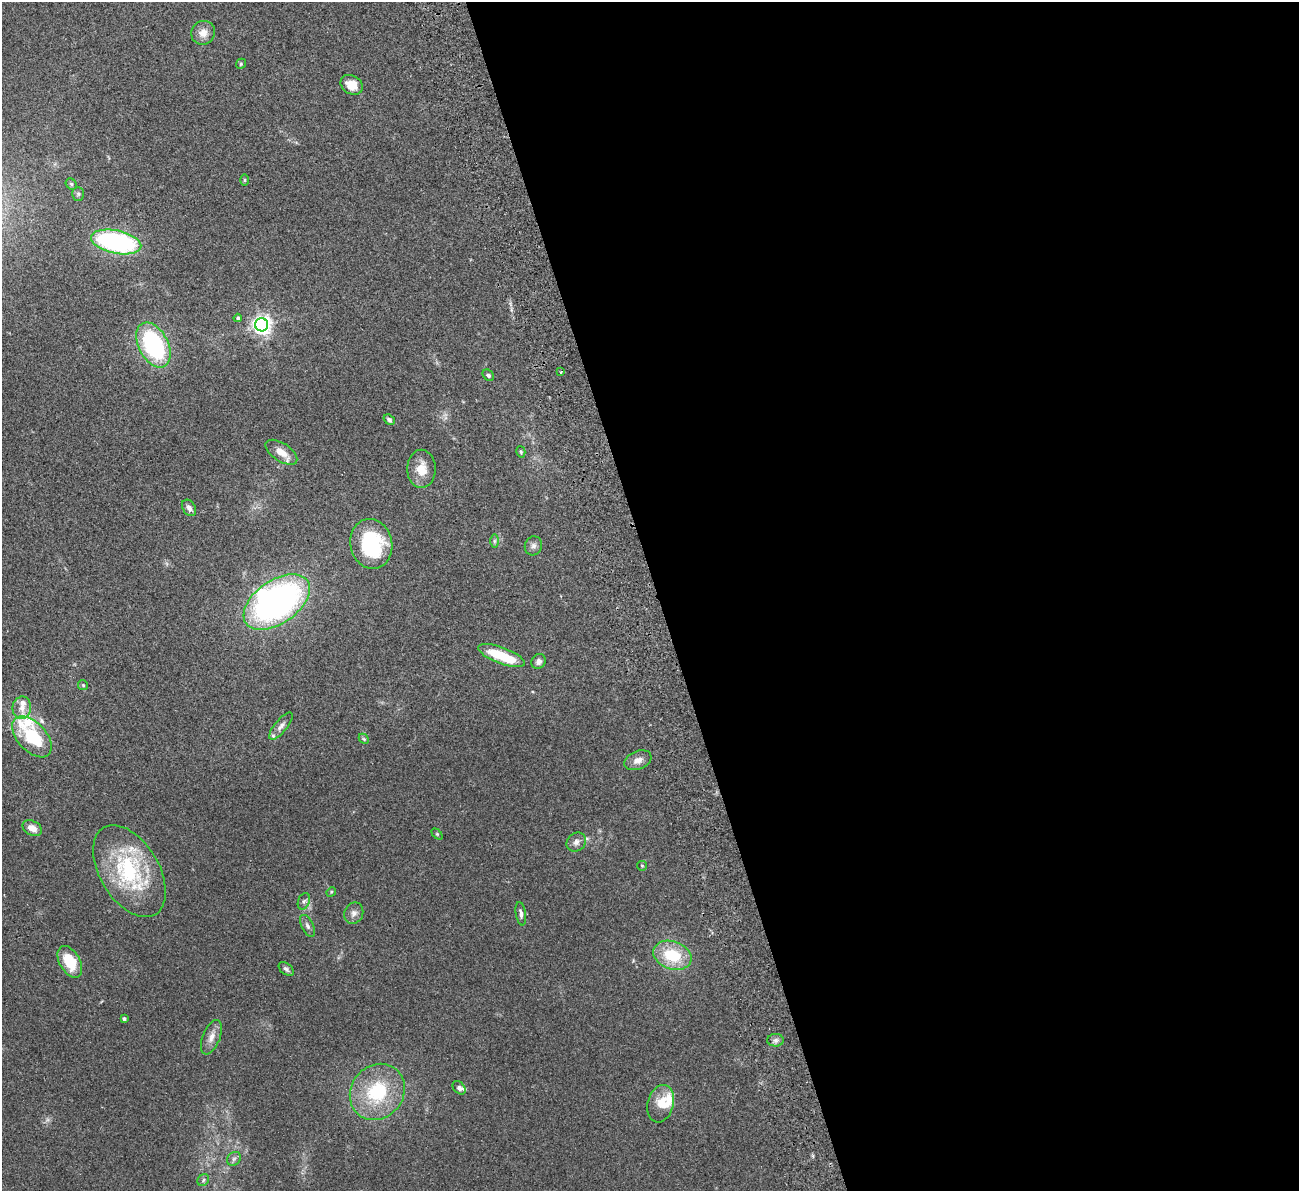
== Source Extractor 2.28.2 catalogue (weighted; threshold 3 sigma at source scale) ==
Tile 8 of 4 x 4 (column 4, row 2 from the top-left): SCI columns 3948-5244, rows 2544-3732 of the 5300 x 5207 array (HDU 1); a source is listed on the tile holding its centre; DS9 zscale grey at full resolution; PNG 1301 x 1193 px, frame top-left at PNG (2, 2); each listed source drawn as its Kron ellipse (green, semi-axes under 4 px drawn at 4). Shown black and unused: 49% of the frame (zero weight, under 2 of 3 exposures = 3% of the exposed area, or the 3 px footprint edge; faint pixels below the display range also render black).
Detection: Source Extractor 2.28.2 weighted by HDU 2 'WHT'; one run over the whole footprint, this tile lists its part. Background 0.0951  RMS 0.0086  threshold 0.0389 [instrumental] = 3 sigma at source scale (4.5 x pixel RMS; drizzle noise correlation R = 1.50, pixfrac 1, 0.05/0.05 arcsec/px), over >= 5 px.
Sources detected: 58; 2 inside a brighter object's white glare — neither listed nor drawn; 6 inside a brighter listed object's ellipse — not listed separately; the other 50 listed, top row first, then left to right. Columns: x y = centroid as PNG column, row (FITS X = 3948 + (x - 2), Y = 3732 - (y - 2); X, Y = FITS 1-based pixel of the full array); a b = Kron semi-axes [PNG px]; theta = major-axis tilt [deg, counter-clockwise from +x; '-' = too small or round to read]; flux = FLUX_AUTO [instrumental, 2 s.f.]
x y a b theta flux
203 33 12 11 - 7.4
241 64 5 4 - 1
352 85 12 9 -31 11
244 180 6 4 89 0.99
71 184 6 5 - 1.3
78 194 7 5 -89 1.7
116 242 25 11 -12 140
238 318 4 4 - 1.9
262 325 6 6 - 400
153 345 24 14 -63 96
561 372 3 3 - 1.2
488 375 6 5 - 2.3
389 420 6 4 -36 2
281 452 18 9 -33 9.7
521 452 6 4 -75 1.1
421 469 19 14 -90 13
189 508 9 6 -57 4.1
494 541 7 4 90 1.6
371 544 25 21 -77 66
533 546 9 8 - 3.4
277 602 37 21 35 270
501 655 25 8 -20 32
539 661 8 7 - 3.4
83 685 5 5 - 1.1
22 708 11 9 81 6.9
281 726 17 6 50 4.4
32 737 25 14 -47 43
364 739 6 4 -45 1.2
638 760 14 9 21 6.1
32 828 10 7 -26 7
437 834 6 4 -45 1
576 842 10 8 41 4.1
642 866 5 4 - 1
129 871 50 29 -59 88
331 892 5 4 - 0.91
304 901 9 5 70 2.4
354 913 11 9 67 4.4
521 914 12 5 -81 3
307 926 12 5 -64 2.9
672 955 20 14 -19 34
70 962 17 10 -61 25
286 969 9 5 -39 2
124 1019 3 3 - 1.6
211 1037 18 8 68 6.7
776 1040 8 6 1 2.6
459 1088 8 5 -46 2.5
377 1092 29 26 50 54
661 1104 19 13 75 14
234 1159 7 6 - 2.2
203 1180 6 5 - 1.6